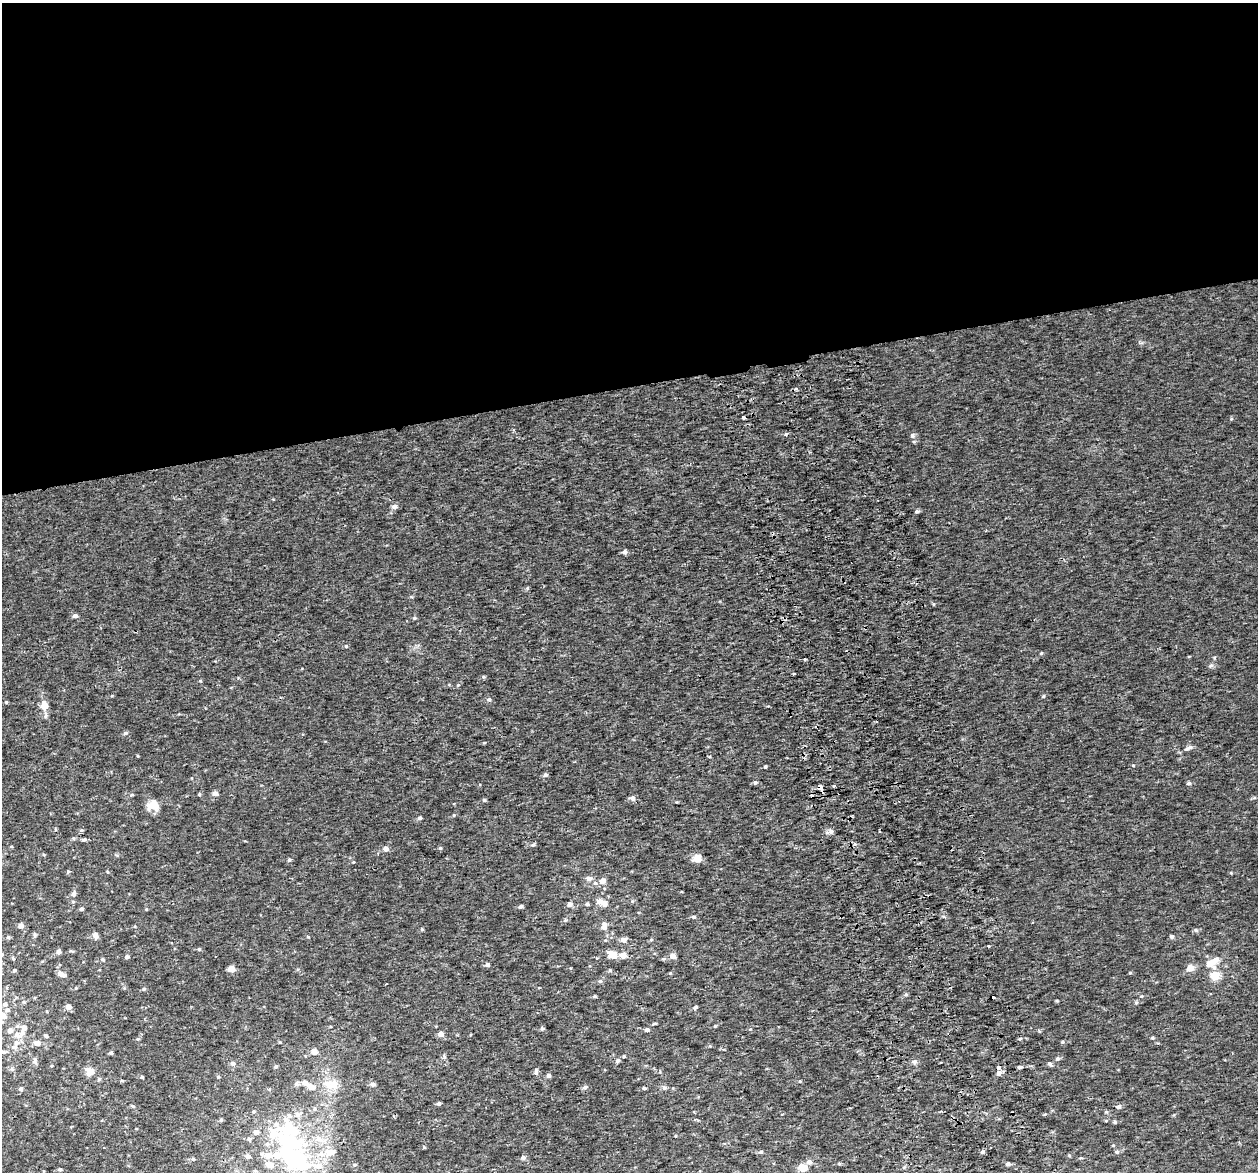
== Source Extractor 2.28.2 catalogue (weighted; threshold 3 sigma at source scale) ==
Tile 2 of 4 x 4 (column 2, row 1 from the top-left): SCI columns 1313-2568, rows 3609-4778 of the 5136 x 4831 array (HDU 1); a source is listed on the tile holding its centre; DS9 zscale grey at full resolution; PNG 1260 x 1174 px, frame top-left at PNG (2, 3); no overlay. Shown black and unused: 33% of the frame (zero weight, under 2 of 3 exposures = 3% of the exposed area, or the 3 px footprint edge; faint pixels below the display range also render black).
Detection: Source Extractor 2.28.2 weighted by HDU 2 'WHT'; one run over the whole footprint, this tile lists its part. Background 0.00261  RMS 0.0026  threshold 0.0119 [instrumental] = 3 sigma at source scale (4.5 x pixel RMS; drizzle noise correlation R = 1.50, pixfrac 1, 0.0396/0.0396 arcsec/px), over >= 5 px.
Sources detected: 192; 3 inside a brighter object's white glare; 3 cosmic-ray / hot-pixel residue — not listed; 8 inside a brighter listed object's ellipse — not listed separately; the other 178 listed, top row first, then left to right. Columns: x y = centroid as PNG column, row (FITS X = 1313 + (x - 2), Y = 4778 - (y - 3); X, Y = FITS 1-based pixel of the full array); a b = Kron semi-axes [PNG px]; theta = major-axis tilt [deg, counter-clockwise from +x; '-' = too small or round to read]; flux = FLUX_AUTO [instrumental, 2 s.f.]
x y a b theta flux
796 389 3 3 - 0.73
743 417 3 3 - 1.1
1231 419 5 3 - 0.28
513 430 6 2 86 0.31
912 436 7 7 - 0.76
394 506 6 5 - 1.1
917 511 5 4 - 0.51
624 552 5 5 - 0.77
527 588 5 4 - 0.38
75 616 5 4 - 0.94
414 618 5 4 - 0.32
346 646 5 5 - 0.34
1041 653 4 4 - 0.25
1211 665 6 5 - 0.5
794 674 3 3 - 0.94
483 677 5 4 - 0.32
1043 696 5 4 - 0.29
489 699 6 5 - 0.5
6 702 5 4 - 0.23
44 705 8 7 - 2.7
45 716 6 4 89 0.49
125 733 6 5 - 0.43
484 743 5 3 - 0.23
1189 748 12 5 28 0.98
1133 765 5 3 - 0.21
765 766 4 3 - 0.3
545 775 5 5 - 0.58
755 782 5 5 - 0.5
1189 783 6 4 13 0.45
834 786 3 3 - 1.2
821 789 8 3 -63 8.5
215 793 5 5 - 1.3
199 794 5 4 - 0.32
132 795 5 4 - 0.28
632 798 6 5 - 1.1
484 800 5 5 - 0.38
153 805 10 9 - 4.3
453 815 4 3 - 0.25
420 818 5 4 - 0.59
82 830 5 5 - 0.34
831 831 7 5 77 0.71
84 840 8 4 5 0.49
533 845 5 4 - 0.45
440 848 5 4 - 0.27
386 849 5 5 - 1.3
697 858 5 5 - 5.9
289 860 4 4 - 0.41
353 862 4 3 - 0.18
68 871 5 4 - 0.35
589 879 6 6 - 1.2
602 881 6 5 - 2
74 894 7 5 66 0.91
73 901 5 3 - 0.31
599 902 5 5 - 1.7
570 904 6 5 - 0.84
587 904 4 4 - 0.46
521 907 4 4 - 0.6
81 909 4 4 - 0.6
146 909 4 3 - 0.21
693 917 5 5 - 0.48
565 920 5 4 - 0.34
21 925 5 4 - 1.6
604 927 7 6 - 1.7
422 929 4 4 - 0.28
1196 930 6 4 -45 0.39
35 935 7 5 -73 0.41
95 935 5 5 - 1.9
1172 936 5 5 - 0.62
8 937 5 5 - 0.35
308 937 5 3 - 0.22
623 940 5 5 - 1.6
651 940 5 3 - 0.27
989 946 3 3 - 1.3
199 949 5 4 - 0.3
58 952 5 5 - 1.1
612 954 8 6 -33 3.6
623 955 6 5 - 2.4
673 956 5 5 - 2
127 957 5 4 - 0.67
13 958 5 4 - 0.36
102 959 5 5 - 0.41
1210 964 8 6 -39 3.4
487 965 4 4 - 0.71
1190 968 6 5 - 2.9
231 969 5 4 - 3.5
14 970 5 4 - 0.38
610 970 5 4 - 0.32
670 973 5 3 - 0.23
61 974 9 5 -26 1.8
1215 976 10 9 - 3.3
600 981 5 5 - 0.45
386 984 3 2 - 0.17
144 989 5 4 - 0.38
906 994 6 4 47 0.36
595 996 5 4 - 0.36
1057 1001 5 3 - 0.23
24 1002 5 4 - 0.31
1136 1002 6 4 70 0.35
5 1004 6 6 - 0.95
68 1007 5 5 - 1.7
695 1007 4 4 - 0.65
7 1010 5 5 - 0.73
2 1016 7 6 - 2.5
654 1024 5 3 - 0.3
715 1026 4 4 - 0.23
24 1027 6 6 - 1.2
542 1029 6 4 -74 0.44
647 1030 5 4 - 0.82
441 1034 5 5 - 1.7
17 1035 11 8 -18 1.8
46 1036 6 4 -30 0.44
1153 1037 5 3 - 0.28
138 1039 5 5 - 0.28
1020 1039 5 3 - 0.29
1062 1042 5 4 - 0.33
37 1043 6 5 - 1.7
710 1046 4 4 - 0.22
14 1047 10 6 -6 0.98
314 1051 5 5 - 2.1
3 1052 7 5 -10 0.63
111 1053 4 3 - 0.54
624 1056 4 3 - 0.26
1057 1059 5 5 - 0.62
35 1061 9 5 -90 0.77
617 1061 6 5 - 0.68
914 1062 8 6 22 0.71
233 1063 6 5 - 0.91
1049 1064 7 4 -50 0.54
276 1067 5 5 - 0.4
999 1067 5 4 - 0.4
1020 1067 5 4 - 0.48
12 1069 6 5 - 0.46
89 1071 13 9 -38 2.3
536 1071 7 4 77 0.81
999 1073 6 5 - 1.1
548 1076 5 4 - 0.81
142 1077 4 3 - 0.29
218 1077 5 3 - 0.24
122 1080 5 3 - 0.23
800 1081 4 3 - 0.2
305 1083 7 6 - 1.7
331 1084 24 14 3 4.6
373 1084 7 5 -22 0.8
585 1087 7 5 11 0.59
644 1088 4 4 - 0.36
664 1088 7 6 - 0.6
21 1089 5 4 - 0.66
439 1103 4 4 - 0.57
133 1106 6 4 -28 0.31
1119 1107 6 5 - 0.79
253 1112 4 4 - 0.31
298 1114 11 7 28 1.3
221 1120 5 4 - 0.3
1114 1122 4 4 - 0.44
256 1132 6 5 - 1.2
249 1139 6 5 - 0.53
318 1139 9 8 - 1.6
288 1141 27 14 -21 19
424 1147 4 4 - 0.24
330 1152 16 9 7 2.7
761 1152 6 5 - 0.45
982 1152 5 4 - 0.5
1117 1152 6 5 - 0.45
277 1155 13 8 12 3.8
1069 1155 5 3 - 0.23
248 1156 5 5 - 1.1
523 1157 5 5 - 0.77
1080 1158 5 4 - 0.29
193 1159 5 4 - 0.34
295 1159 12 9 -17 47
809 1162 6 6 - 0.95
839 1163 5 3 - 0.26
1008 1164 4 4 - 0.8
270 1165 9 6 -22 2.4
354 1165 5 5 - 0.33
318 1166 14 8 -2 2.7
803 1168 6 5 - 5.5
60 1169 4 3 - 0.41
Overlapping masked pixels (flux is a lower limit): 1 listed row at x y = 821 789
Isophote crosses this tile's border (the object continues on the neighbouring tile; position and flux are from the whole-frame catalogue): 3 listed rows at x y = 13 958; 2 1016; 3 1052
Unlisted compact peaks at least as high as the median listed source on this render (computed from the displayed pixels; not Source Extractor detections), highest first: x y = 1130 973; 458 685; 1231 873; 933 604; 112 696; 200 681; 1214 658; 138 756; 1141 996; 943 916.